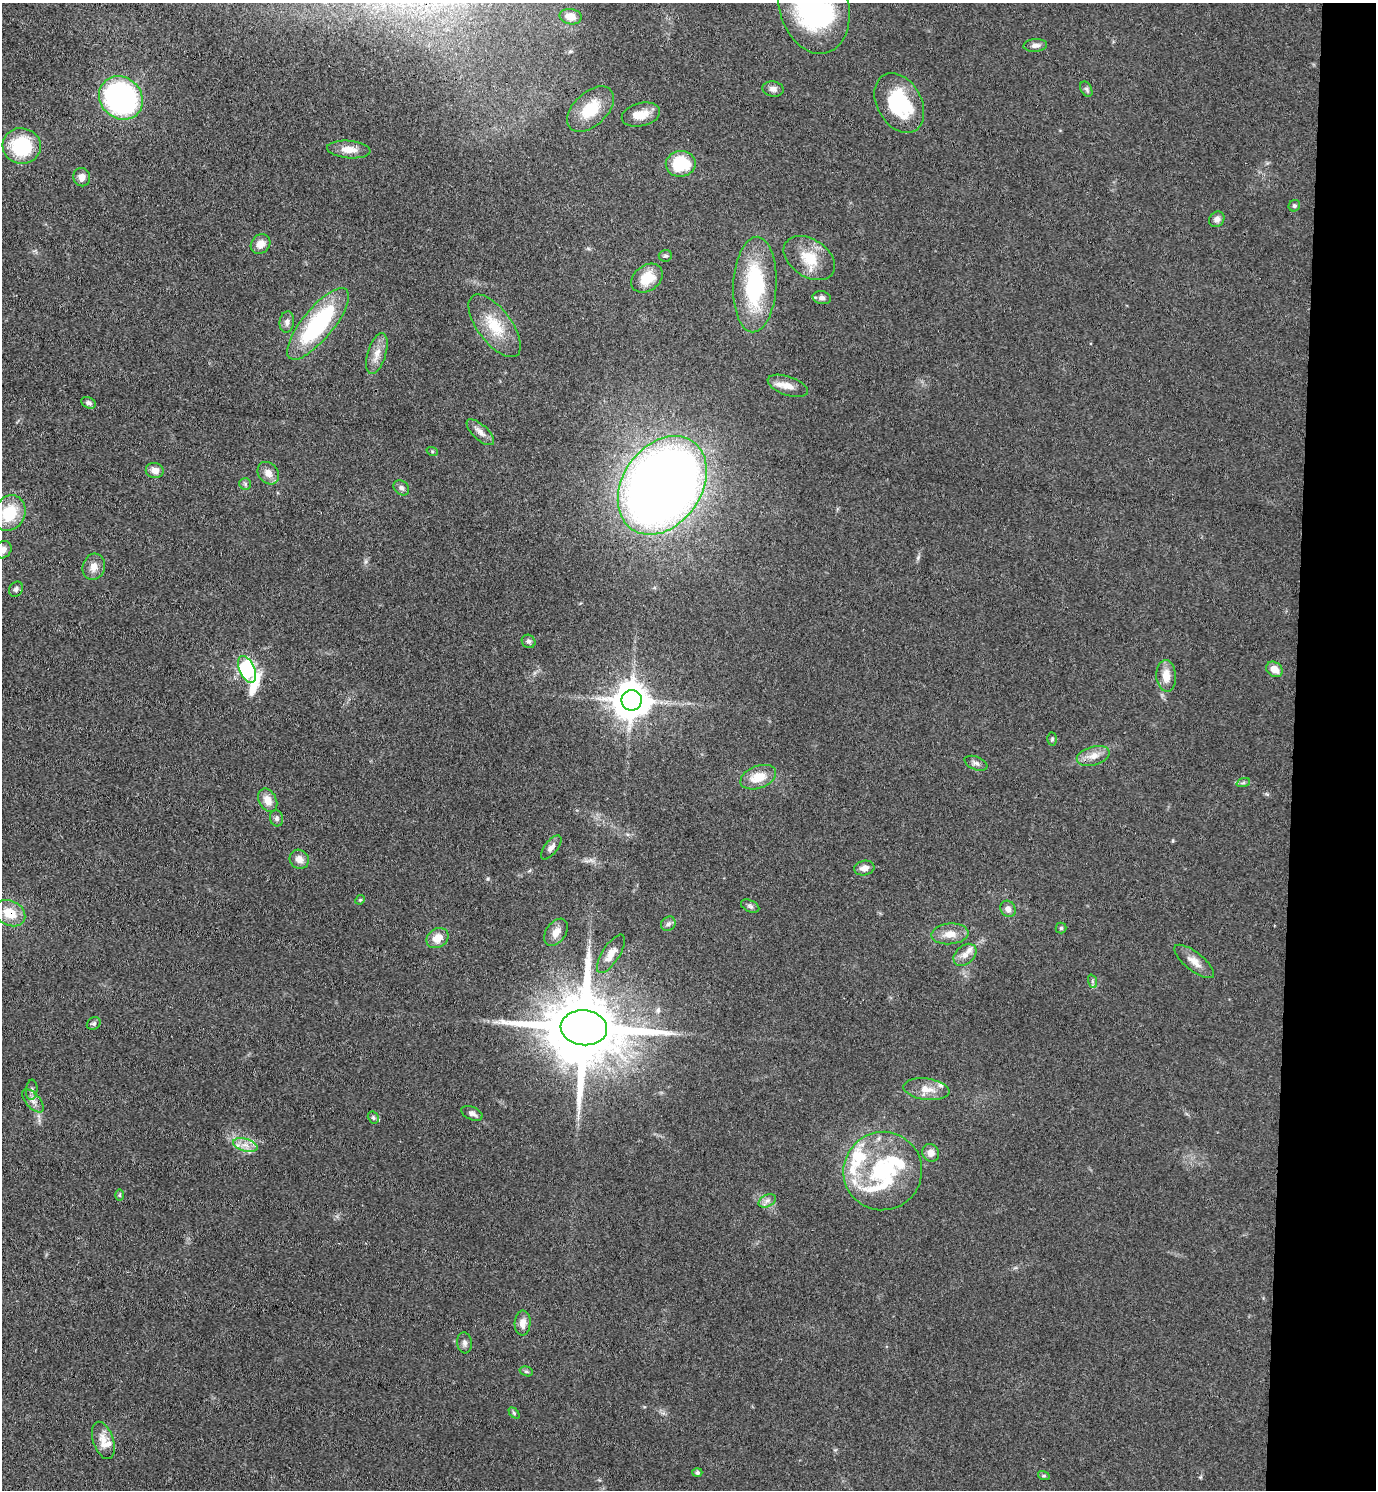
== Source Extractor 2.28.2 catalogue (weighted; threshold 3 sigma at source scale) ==
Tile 6 of 3 x 3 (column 3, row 2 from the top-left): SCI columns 3018-4391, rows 1496-2983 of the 4553 x 4479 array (HDU 1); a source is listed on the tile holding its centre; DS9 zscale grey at full resolution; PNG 1378 x 1492 px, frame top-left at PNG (2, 3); each listed source drawn as its Kron ellipse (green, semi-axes under 4 px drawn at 4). Shown black and unused: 6% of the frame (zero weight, under 3 of 4 exposures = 5% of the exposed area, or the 3 px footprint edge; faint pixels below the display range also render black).
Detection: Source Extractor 2.28.2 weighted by HDU 2 'WHT'; one run over the whole footprint, this tile lists its part. Background 0.14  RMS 0.0073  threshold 0.0327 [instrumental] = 3 sigma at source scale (4.5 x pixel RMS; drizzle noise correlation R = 1.50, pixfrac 1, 0.05/0.05 arcsec/px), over >= 5 px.
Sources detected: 95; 1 inside a brighter object's white glare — neither listed nor drawn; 9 inside a brighter listed object's ellipse — not listed separately; the other 85 listed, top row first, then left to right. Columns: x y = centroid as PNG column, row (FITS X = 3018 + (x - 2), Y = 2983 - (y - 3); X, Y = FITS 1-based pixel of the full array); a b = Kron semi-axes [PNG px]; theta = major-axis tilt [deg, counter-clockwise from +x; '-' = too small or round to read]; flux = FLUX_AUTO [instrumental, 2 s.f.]
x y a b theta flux
814 5 50 34 -75 160
571 17 11 7 -10 6.7
1035 45 12 6 4 3.6
773 89 10 7 -9 3.5
1086 89 8 5 -61 1.7
121 98 23 20 -43 160
899 103 32 22 -60 50
590 109 28 17 43 24
641 115 19 11 14 11
22 146 19 18 - 47
349 150 21 8 -5 9
681 164 15 13 8 35
82 177 9 8 - 4.3
1294 206 6 5 - 1.4
1217 219 8 7 - 3.5
260 244 10 9 - 6.3
665 256 6 6 - 1.4
809 258 28 19 -34 21
647 278 17 12 36 16
755 285 48 21 87 70
822 298 9 6 -11 2.7
287 322 11 7 82 3
318 324 44 15 50 84
495 326 37 17 -53 25
377 353 21 9 73 7.7
788 386 21 9 -19 8.1
89 403 7 5 -25 2.3
480 432 17 7 -43 4.9
432 451 6 4 -19 0.89
155 471 9 7 -11 5.5
268 473 12 9 -51 6.2
245 484 6 6 - 1.4
662 485 53 39 55 1000
401 488 8 6 -40 2.5
9 513 18 15 61 28
3 550 9 7 52 4.3
94 567 13 11 74 6.3
16 589 8 6 56 2.1
529 641 7 6 - 1.7
247 669 14 7 -66 210
1274 669 9 7 -37 7.3
1166 676 16 10 -86 9.5
632 700 10 10 - 1800
1052 739 6 4 88 1.2
1093 756 17 9 15 7.5
976 763 12 6 -22 2.7
758 777 19 11 20 13
1243 783 7 4 19 1.3
268 800 12 8 -62 7.6
277 818 8 6 -77 2.1
551 847 14 6 52 3.9
299 859 10 9 - 5.5
864 868 10 7 10 5.1
360 900 5 4 - 0.89
750 906 9 6 -24 1.9
1008 909 8 7 - 4
10 913 16 12 -26 15
668 924 8 6 43 2.4
1061 928 5 5 - 1.1
556 932 15 10 54 6.9
950 934 18 10 5 8.6
437 938 12 9 33 8.8
611 954 22 8 58 6.8
965 955 13 9 43 5.2
1194 961 24 9 -38 7.5
1092 981 7 4 -71 1.2
94 1024 7 6 - 1.6
584 1028 23 17 -5 11000
926 1089 23 10 -7 9.9
32 1090 10 5 85 2.2
33 1101 14 7 -49 4.4
472 1113 11 6 -24 3.2
373 1117 6 5 - 1.3
245 1145 12 6 -15 5.6
931 1153 9 8 - 4.9
883 1171 39 39 - 74
120 1195 6 4 89 0.95
767 1201 9 6 29 2.9
523 1323 12 8 87 5.8
465 1343 10 7 -84 2.6
526 1371 7 4 -16 1.2
514 1413 6 4 -46 1.1
103 1440 19 10 -71 8.8
697 1473 5 4 - 1.5
1044 1476 6 4 -18 1
Overlapping masked pixels (flux is a lower limit): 2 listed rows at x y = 632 700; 10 913
Isophote crosses this tile's border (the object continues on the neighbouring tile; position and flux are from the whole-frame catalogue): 2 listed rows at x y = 814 5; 3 550
Unlisted compact peaks at least as high as the median listed source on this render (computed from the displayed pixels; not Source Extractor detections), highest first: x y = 488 879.